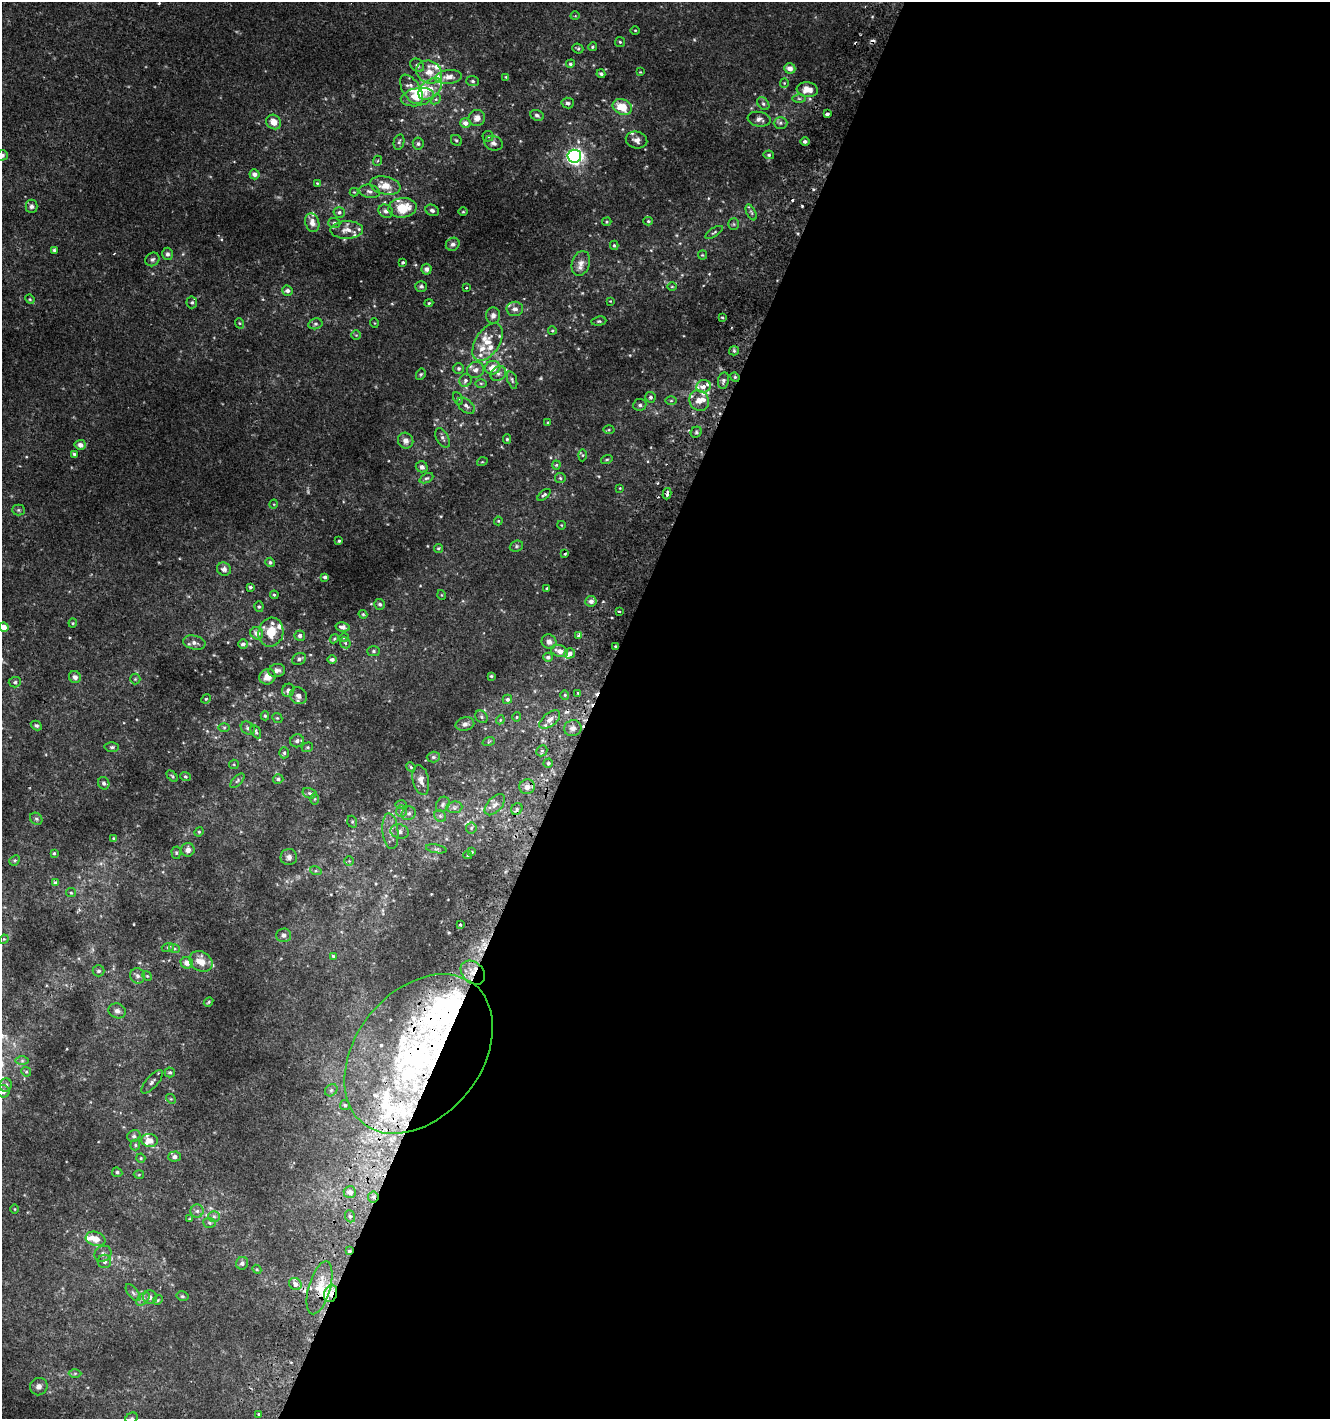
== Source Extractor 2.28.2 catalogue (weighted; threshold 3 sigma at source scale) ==
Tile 12 of 4 x 4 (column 4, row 3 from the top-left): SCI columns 4293-5620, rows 1436-2852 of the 5863 x 5712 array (HDU 1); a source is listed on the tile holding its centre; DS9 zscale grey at full resolution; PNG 1332 x 1421 px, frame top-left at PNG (2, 2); each listed source drawn as its Kron ellipse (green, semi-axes under 4 px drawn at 4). Shown black and unused: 56% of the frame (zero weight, under 2 of 3 exposures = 2% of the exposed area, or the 3 px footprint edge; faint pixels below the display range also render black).
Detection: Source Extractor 2.28.2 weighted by HDU 2 'WHT'; one run over the whole footprint, this tile lists its part. Background 0.00323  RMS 0.0027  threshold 0.0123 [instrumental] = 3 sigma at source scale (4.5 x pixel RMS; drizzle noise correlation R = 1.50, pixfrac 1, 0.0396/0.0396 arcsec/px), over >= 5 px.
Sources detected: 349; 1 too faint to see at this stretch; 5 inside a brighter object's white glare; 9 cosmic-ray / hot-pixel residue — neither listed nor drawn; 43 inside a brighter listed object's ellipse — not listed separately; the other 291 listed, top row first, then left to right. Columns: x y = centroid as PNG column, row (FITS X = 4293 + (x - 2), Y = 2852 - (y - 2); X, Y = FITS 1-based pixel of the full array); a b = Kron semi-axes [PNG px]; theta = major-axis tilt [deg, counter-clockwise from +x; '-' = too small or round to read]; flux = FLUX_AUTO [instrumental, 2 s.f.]
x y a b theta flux
575 16 4 3 - 0.2
635 30 5 3 - 0.24
620 42 5 5 - 0.37
592 47 4 4 - 0.37
578 48 5 5 - 0.37
570 64 4 4 - 0.44
417 65 7 6 - 0.79
790 68 6 5 - 1.7
429 72 13 11 -26 3.2
640 72 3 3 - 0.22
601 74 4 4 - 0.59
449 77 13 7 6 2
506 77 3 3 - 0.26
473 81 6 5 - 0.53
784 83 4 4 - 0.28
411 89 16 8 -59 3.1
430 89 13 8 40 3.2
807 90 10 7 -7 3.3
417 97 17 9 11 5.3
436 99 6 4 43 0.42
799 99 6 4 -1 0.52
568 103 6 5 - 0.77
763 104 7 5 -49 0.62
622 107 10 7 -23 6.1
827 114 4 3 - 0.76
537 115 7 5 -24 0.63
477 118 8 8 - 1.8
759 119 11 7 -9 1.4
274 122 8 7 - 2.6
465 123 5 5 - 1.4
780 123 7 6 - 0.7
488 136 5 5 - 0.48
456 140 6 5 - 0.5
637 140 11 8 -15 1.4
805 141 4 4 - 0.7
399 142 8 5 78 0.6
493 143 9 7 -19 1.2
418 144 6 5 - 0.59
2 155 6 5 - 0.73
769 155 5 4 - 0.47
574 156 7 6 - 84
377 161 5 3 - 0.27
254 174 5 5 - 1.4
317 183 4 3 - 0.25
385 186 15 9 -12 3.9
369 191 10 6 -12 0.97
354 192 4 4 - 0.24
31 206 7 6 - 0.78
403 208 14 10 4 7.4
432 210 7 5 -28 0.82
386 211 7 6 - 1.1
339 212 5 5 - 0.69
463 212 5 3 - 0.26
751 212 8 4 -63 0.54
648 221 5 4 - 0.37
607 222 5 4 - 0.29
312 223 9 7 -74 2.1
334 223 6 5 - 0.56
734 224 6 5 - 0.39
347 230 16 8 2 2.2
714 232 10 4 34 0.51
453 244 7 6 - 0.78
614 245 4 3 - 0.41
54 250 3 3 - 0.37
167 254 6 5 - 0.71
702 255 4 4 - 0.28
152 259 7 6 - 0.68
403 262 3 3 - 0.4
581 263 12 9 71 1.9
427 269 5 5 - 0.86
421 286 6 5 - 0.64
672 287 4 3 - 0.23
466 288 3 2 - 0.41
287 291 5 5 - 0.82
30 299 5 4 - 0.27
610 301 3 3 - 0.19
192 302 6 5 - 0.47
429 303 4 4 - 0.34
515 309 8 7 - 1.2
493 315 8 7 - 1
722 317 3 3 - 0.3
599 321 7 4 8 0.43
239 323 5 3 - 0.27
374 323 5 3 - 0.19
315 324 7 5 15 0.55
552 330 4 3 - 0.28
356 335 5 5 - 0.35
488 342 21 12 58 4.1
734 351 5 4 - 0.39
459 368 5 5 - 0.57
493 368 7 7 - 3.2
475 370 9 7 23 1.3
421 374 6 4 61 0.4
498 374 8 6 41 0.87
735 377 5 4 - 0.38
465 380 6 6 - 0.67
512 380 9 4 -72 0.56
723 380 8 5 80 0.77
481 383 6 4 -1 0.31
703 386 7 6 - 2.4
650 397 5 5 - 0.55
458 398 6 4 -62 0.5
671 401 6 4 1 0.3
699 401 10 9 - 2.2
640 405 6 6 - 0.62
466 406 10 6 -39 1.1
548 423 4 3 - 0.37
609 430 5 4 - 0.33
696 432 6 5 - 0.53
443 438 10 6 -61 0.85
507 439 5 4 - 0.44
406 441 8 7 - 1.4
80 445 6 5 - 1.5
74 454 4 3 - 0.47
582 455 6 4 88 0.37
607 460 6 3 18 0.36
482 462 5 3 - 0.27
556 465 4 4 - 0.32
422 467 6 5 - 1.2
426 478 7 4 25 0.51
560 478 5 5 - 0.43
620 488 4 3 - 0.17
667 494 6 3 74 1.6
544 495 8 4 40 0.48
274 504 5 3 - 0.21
18 510 6 5 - 0.45
498 521 4 4 - 0.28
561 525 4 3 - 0.2
339 541 4 3 - 0.39
516 546 7 5 23 0.5
438 548 4 4 - 0.42
565 554 3 3 - 0.36
270 562 5 4 - 0.54
224 569 7 6 - 1.1
325 577 4 4 - 0.75
250 587 3 3 - 0.46
546 588 3 3 - 0.55
274 595 4 3 - 0.35
442 595 5 3 - 0.2
591 601 5 5 - 1.2
380 604 5 5 - 0.59
259 607 5 4 - 0.48
619 611 3 2 - 0.47
363 614 4 4 - 0.31
73 623 4 4 - 0.3
4 627 5 4 - 2.7
343 627 7 4 -13 1.2
271 632 14 12 77 5.5
257 633 6 6 - 1.9
579 635 4 3 - 0.78
300 636 5 5 - 0.9
344 637 5 3 - 0.27
334 639 5 3 - 0.27
549 642 7 7 - 1.4
194 643 11 7 -12 1.3
345 643 6 5 - 0.4
243 644 5 4 - 0.81
615 646 3 2 - 0.19
373 651 6 5 - 0.45
560 651 9 6 -17 2
570 653 5 5 - 1.4
548 657 5 4 - 0.78
299 659 7 6 - 0.68
332 659 4 4 - 0.7
277 671 8 6 15 1.2
491 676 3 3 - 0.35
75 677 6 5 - 1.1
267 677 8 7 - 2.6
135 679 5 5 - 0.37
15 682 6 5 - 0.46
288 690 7 6 - 1.1
578 693 3 3 - 0.21
565 695 4 4 - 0.37
298 696 9 8 - 1.3
206 699 5 4 - 0.28
507 699 5 4 - 0.7
265 716 4 4 - 0.34
481 717 7 5 -46 0.55
517 717 5 4 - 0.3
277 718 5 4 - 0.33
500 720 4 3 - 0.25
550 720 12 6 39 1.8
465 724 9 6 12 1.2
36 725 6 4 -30 0.54
224 727 6 4 0 0.39
248 728 7 6 - 0.78
573 728 9 8 - 1.3
256 732 7 4 -61 0.46
297 741 7 6 - 0.99
489 741 6 4 20 0.34
112 747 7 5 1 0.57
307 747 6 4 21 0.39
542 751 6 5 - 0.48
284 753 5 5 - 0.49
433 757 6 5 - 0.51
548 763 5 4 - 0.45
234 764 5 4 - 0.3
411 767 5 4 - 0.31
172 776 7 4 -45 0.36
185 777 5 4 - 0.34
278 779 5 4 - 0.52
421 780 15 8 -78 1.9
237 781 9 4 46 0.57
104 783 6 5 - 0.69
527 787 8 7 - 1.8
309 793 7 5 -15 0.72
315 799 6 4 89 0.35
443 804 8 6 60 0.73
401 805 6 4 -2 0.38
495 805 13 7 48 1.4
454 807 8 5 7 0.77
517 809 6 5 - 0.65
401 811 6 5 - 0.56
409 813 7 6 - 0.88
440 816 6 5 - 0.52
36 819 7 5 -44 0.63
352 822 6 4 -70 0.39
471 828 5 5 - 0.44
390 831 18 8 -83 2.2
400 831 9 7 -16 1.2
199 832 5 4 - 0.35
113 838 3 3 - 0.24
436 849 10 3 -10 0.5
188 850 7 6 - 1.4
472 852 4 4 - 0.21
54 853 4 3 - 0.39
176 853 6 4 -88 0.41
468 855 4 4 - 0.4
289 857 8 8 - 1.1
15 860 6 4 42 0.4
349 861 5 5 - 0.36
316 871 6 4 -18 0.43
55 883 3 3 - 1.6
71 893 5 4 - 0.32
460 924 3 2 - 0.45
283 935 7 7 - 0.87
4 939 5 4 - 0.28
168 947 6 4 18 0.38
174 948 5 3 - 0.38
333 956 3 3 - 0.8
201 961 12 9 -31 3.6
187 963 6 5 - 2
99 971 6 5 - 0.61
473 973 14 10 -43 3.9
137 976 8 7 - 0.94
147 976 5 4 - 0.31
209 1002 5 3 - 0.28
117 1011 9 7 -19 1.1
419 1054 89 62 51 100
22 1060 6 4 0 0.48
26 1072 5 4 - 0.32
170 1072 5 5 - 0.49
152 1082 14 6 48 0.88
6 1085 7 6 - 0.88
331 1090 7 5 44 0.6
3 1091 6 6 - 1.1
171 1099 5 4 - 0.32
345 1105 5 5 - 0.41
134 1136 7 6 - 0.68
150 1140 8 6 -7 2.4
135 1145 5 5 - 0.45
175 1157 6 5 - 0.92
141 1158 5 4 - 0.33
117 1172 5 4 - 0.5
139 1175 5 3 - 0.25
350 1192 6 6 - 1.3
373 1197 5 5 - 0.57
15 1209 5 3 - 0.22
197 1211 6 6 - 0.73
214 1216 6 5 - 0.57
350 1216 6 5 - 0.55
189 1219 4 3 - 0.24
210 1223 6 5 - 0.47
96 1239 10 7 -17 2.9
349 1251 4 4 - 0.42
103 1254 9 7 36 1
104 1261 7 6 - 0.95
242 1263 6 6 - 0.93
257 1269 5 4 - 0.3
295 1284 7 5 -40 1.9
320 1288 27 11 74 5.2
133 1293 10 5 -51 0.76
331 1293 9 6 74 2.5
182 1296 6 4 -15 0.46
150 1297 7 7 - 1.1
143 1299 8 5 44 0.78
158 1300 5 4 - 0.32
75 1373 6 4 1 0.42
39 1387 9 8 - 1.5
259 1414 4 3 - 0.39
132 1418 6 5 - 0.44
Overlapping masked pixels (flux is a lower limit): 8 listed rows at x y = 735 377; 667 494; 473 973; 419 1054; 373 1197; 349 1251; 295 1284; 331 1293
Isophote crosses this tile's border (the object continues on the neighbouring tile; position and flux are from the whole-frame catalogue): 4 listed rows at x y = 2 155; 4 627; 3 1091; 132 1418